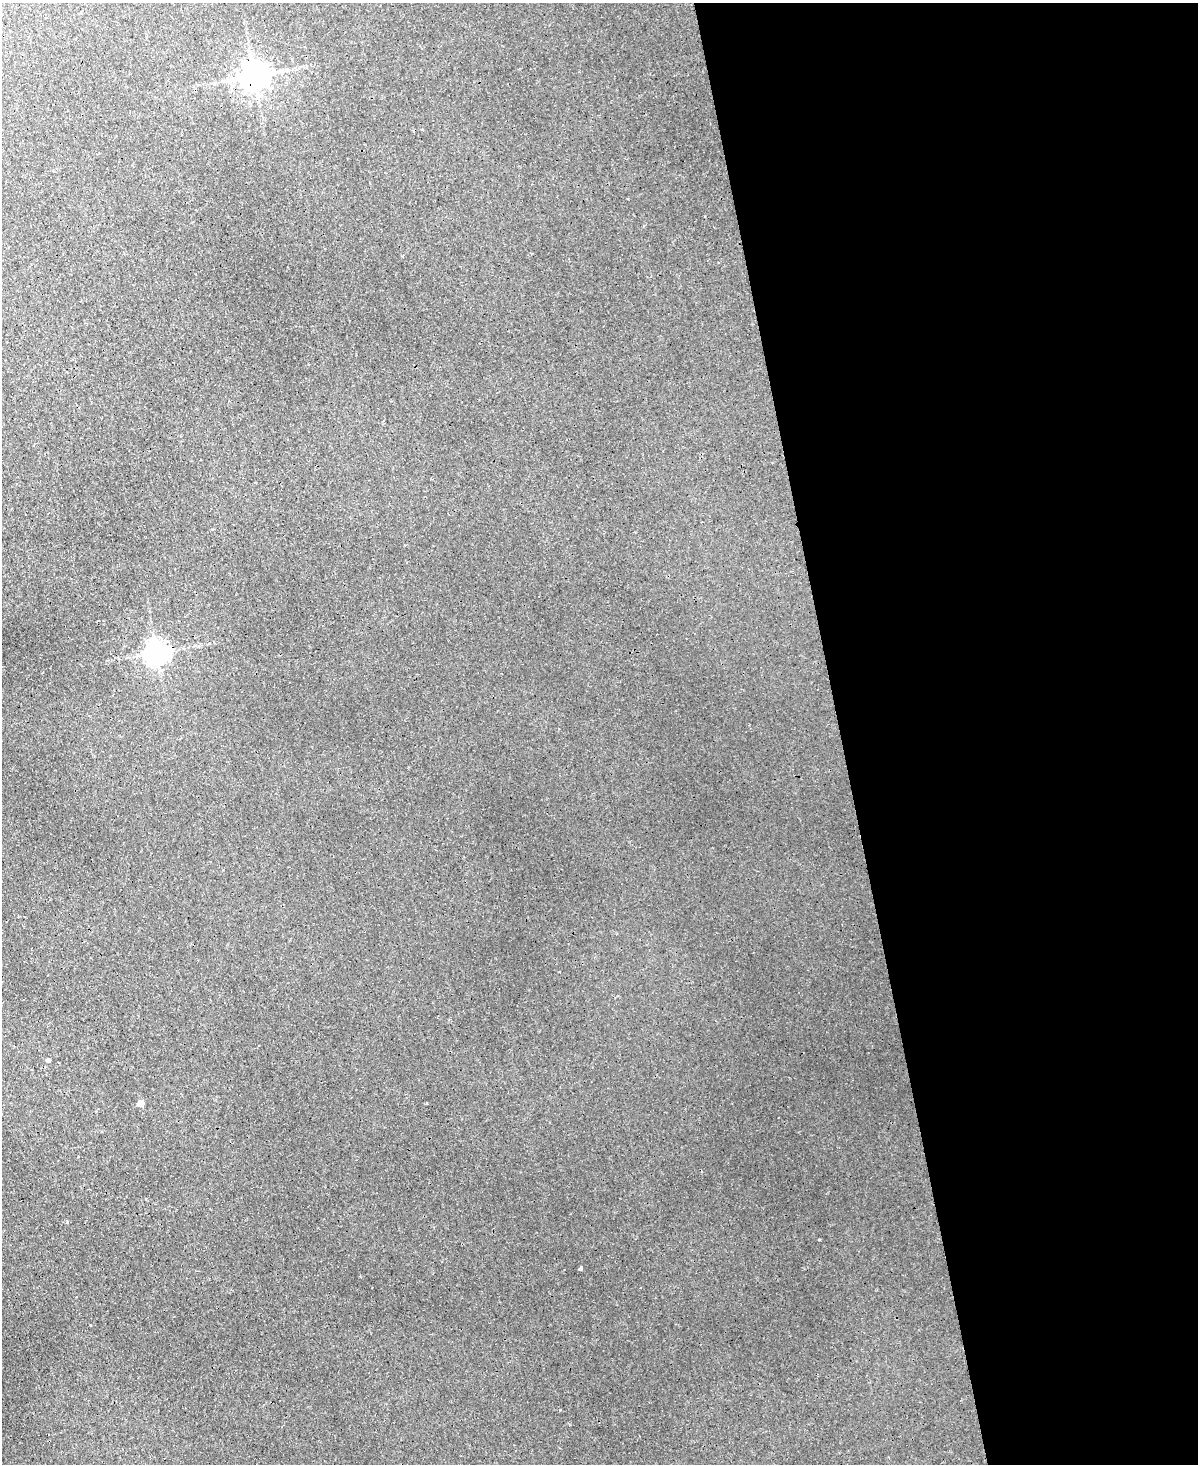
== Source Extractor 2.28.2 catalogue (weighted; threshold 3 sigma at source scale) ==
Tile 8 of 4 x 3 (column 4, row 2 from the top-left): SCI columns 3710-4905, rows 1828-3289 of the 5024 x 5000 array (HDU 1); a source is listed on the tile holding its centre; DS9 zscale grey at full resolution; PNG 1200 x 1466 px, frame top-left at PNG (2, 3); no overlay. Shown black and unused: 30% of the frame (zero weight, under 3 of 4 exposures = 12% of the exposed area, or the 3 px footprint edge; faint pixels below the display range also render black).
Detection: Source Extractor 2.28.2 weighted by HDU 2 'WHT'; one run over the whole footprint, this tile lists its part. Background 0.0221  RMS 0.003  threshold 0.0134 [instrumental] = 3 sigma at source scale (4.5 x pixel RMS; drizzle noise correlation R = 1.50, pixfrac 1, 0.05/0.05 arcsec/px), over >= 5 px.
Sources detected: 10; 2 cosmic-ray / hot-pixel residue — not listed; the other 8 listed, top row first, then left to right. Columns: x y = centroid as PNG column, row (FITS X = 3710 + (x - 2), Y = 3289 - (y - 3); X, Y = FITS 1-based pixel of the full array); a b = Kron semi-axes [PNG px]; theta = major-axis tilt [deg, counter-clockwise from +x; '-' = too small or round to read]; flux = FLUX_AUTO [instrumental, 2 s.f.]
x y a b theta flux
254 76 8 8 - 380
73 359 3 3 - 0.3
157 653 8 7 - 230
48 1060 4 4 - 0.65
141 1103 5 4 - 3.6
67 1222 4 3 - 0.35
581 1269 4 3 - 0.39
560 1410 2 2 - 0.19
Overlapping masked pixels (flux is a lower limit): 1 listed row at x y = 254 76